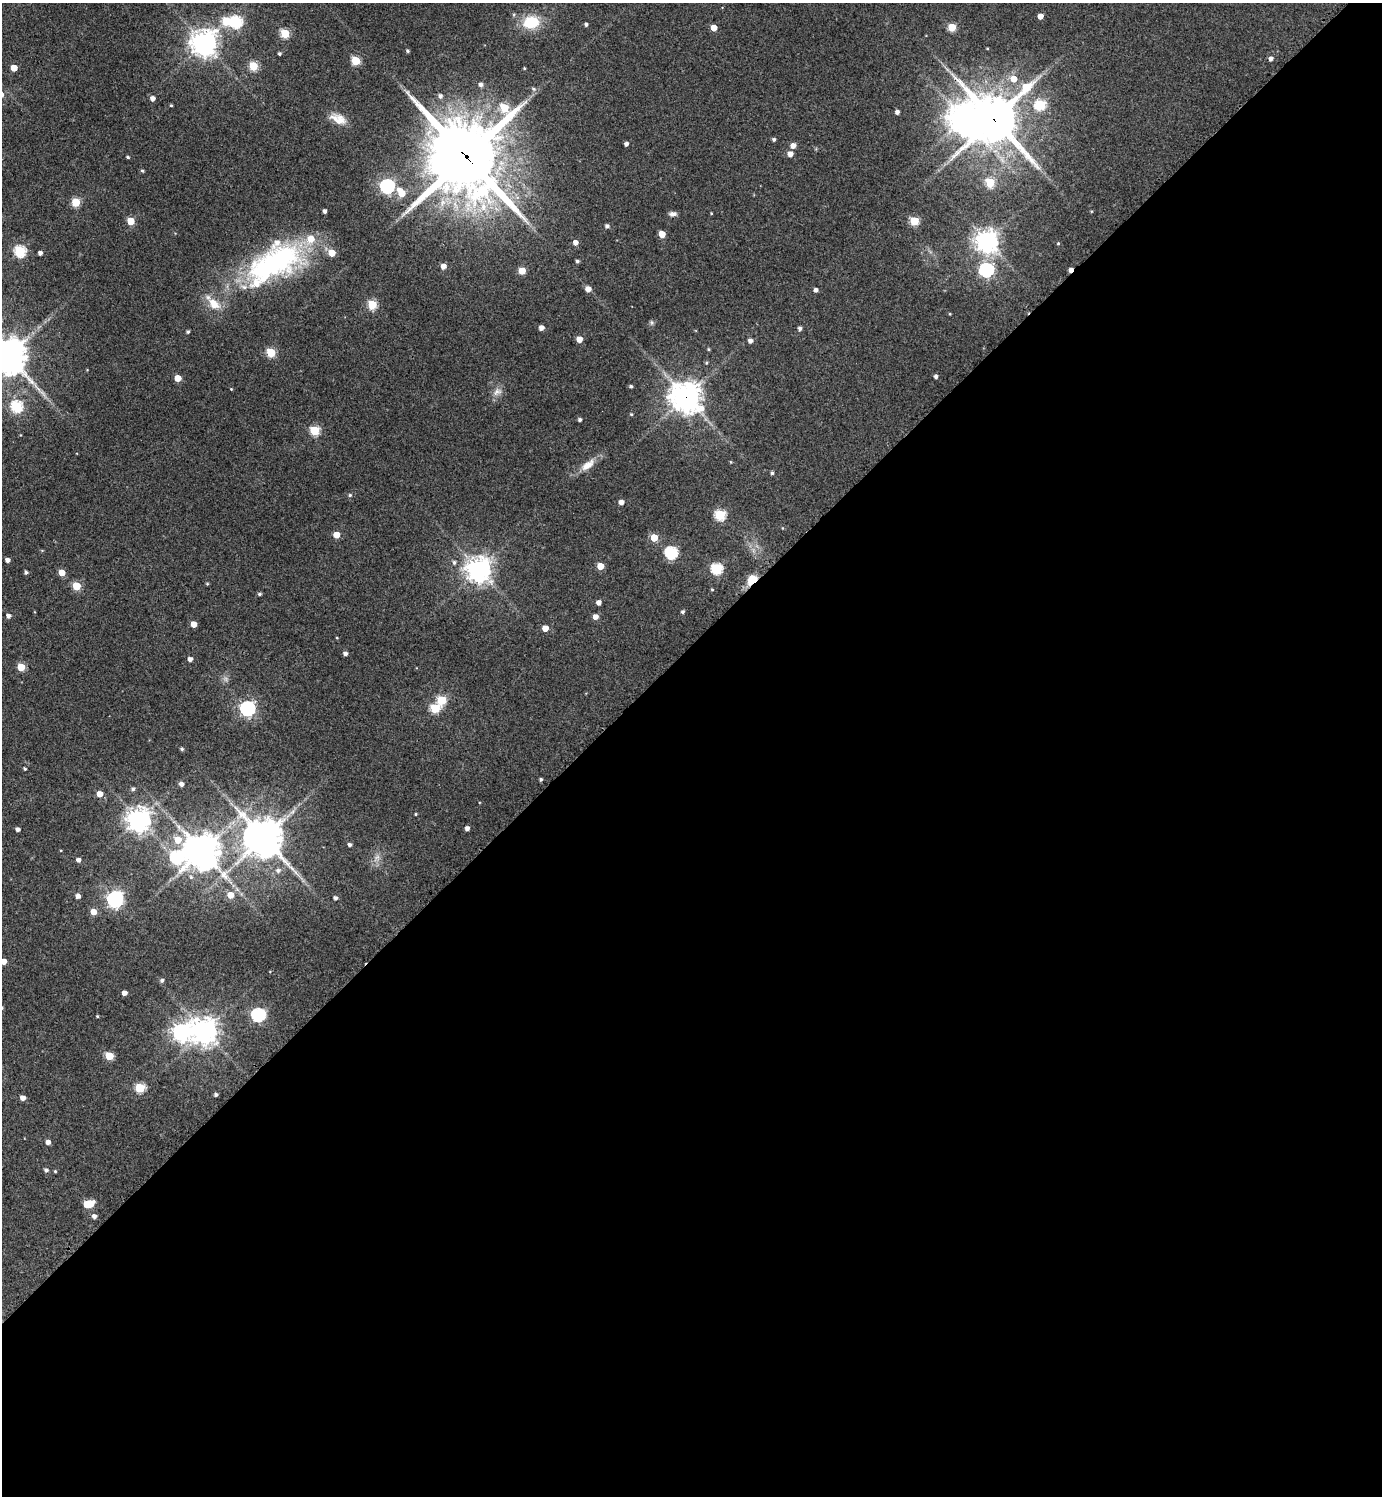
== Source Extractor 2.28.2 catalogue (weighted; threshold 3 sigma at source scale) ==
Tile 15 of 4 x 4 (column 3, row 4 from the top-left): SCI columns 3066-4445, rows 7-1500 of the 5989 x 5991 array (HDU 1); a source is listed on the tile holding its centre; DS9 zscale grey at full resolution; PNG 1384 x 1498 px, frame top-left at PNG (2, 3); no overlay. Shown black and unused: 57% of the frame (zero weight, under 3 of 4 exposures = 1% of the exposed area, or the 3 px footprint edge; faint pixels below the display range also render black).
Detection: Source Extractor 2.28.2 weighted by HDU 2 'WHT'; one run over the whole footprint, this tile lists its part. Background 0.0624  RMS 0.0053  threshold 0.024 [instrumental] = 3 sigma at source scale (4.5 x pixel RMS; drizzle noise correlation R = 1.50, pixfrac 1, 0.05/0.05 arcsec/px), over >= 5 px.
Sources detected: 162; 2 too faint to see at this stretch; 1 inside a brighter object's white glare — not listed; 4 inside a brighter listed object's ellipse — not listed separately; the other 155 listed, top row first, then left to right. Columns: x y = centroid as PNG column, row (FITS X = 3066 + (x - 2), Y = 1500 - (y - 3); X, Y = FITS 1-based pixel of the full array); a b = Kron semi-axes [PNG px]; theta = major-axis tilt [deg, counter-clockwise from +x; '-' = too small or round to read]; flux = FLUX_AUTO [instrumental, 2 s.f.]
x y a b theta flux
1040 16 4 4 - 5.1
236 22 6 6 - 64
531 22 15 12 10 21
586 24 4 4 - 1.3
952 27 5 5 - 19
714 28 4 4 - 7
285 33 5 5 - 28
204 43 8 8 - 660
408 51 4 4 - 0.89
280 54 4 3 - 0.99
1271 58 5 5 - 2.2
355 61 5 5 - 26
253 66 5 5 - 28
14 68 5 4 - 8.8
524 68 3 3 - 0.5
1014 79 7 6 - 6.9
481 85 5 5 - 1.8
534 89 7 5 -17 1.3
440 96 5 5 - 1.8
152 98 5 4 - 3
171 105 3 3 - 0.56
1040 105 6 5 - 42
897 112 4 4 - 2
964 118 13 10 89 660
338 119 22 11 -24 7.4
994 119 19 17 55 2400
774 139 4 4 - 1.1
626 144 4 4 - 1.9
793 145 5 5 - 3.8
790 154 5 4 - 4.2
466 156 28 26 82 5000
128 157 4 3 - 0.87
142 171 5 4 - 0.75
990 183 5 5 - 26
387 186 6 6 - 130
401 193 10 6 -54 10
76 202 5 5 - 24
325 211 4 3 - 1.7
1091 211 4 3 - 0.44
711 213 3 3 - 0.43
673 214 9 6 2 2.1
131 221 5 5 - 15
914 221 5 5 - 25
607 226 5 4 - 1.5
662 234 5 5 - 10
987 241 8 7 - 480
575 242 5 5 - 3.4
1058 243 5 4 - 0.6
20 251 6 5 - 58
40 253 4 4 - 2.2
577 261 4 4 - 1.1
274 263 78 35 30 120
443 266 4 4 - 4.4
986 270 7 6 - 110
1071 270 4 3 - 3.7
522 271 5 5 - 13
588 289 5 5 - 4.4
816 290 4 4 - 2.1
372 305 5 5 - 29
950 314 4 3 - 0.43
652 322 7 6 - 1.1
541 328 4 4 - 3.2
800 328 4 4 - 1.7
188 332 4 3 - 1
579 339 4 4 - 7.3
750 341 5 4 - 2.4
709 349 4 4 - 0.62
271 352 5 5 - 29
8 356 12 11 - 1300
706 363 5 4 - 0.76
936 376 4 4 - 1.6
178 378 5 4 - 8.4
631 386 4 4 - 1.1
497 392 14 9 27 3.5
686 397 11 10 - 730
16 406 6 6 - 55
631 414 4 4 - 0.6
580 420 4 4 - 1.2
314 431 5 5 - 32
20 435 4 3 - 0.39
731 462 4 3 - 0.45
588 465 22 10 37 7.1
772 473 4 4 - 1.1
350 495 5 4 - 0.86
621 502 4 4 - 3.4
720 515 6 5 - 45
782 528 5 3 - 0.42
336 535 5 4 - 8.3
654 538 5 5 - 13
42 550 5 3 - 0.48
671 553 6 6 - 69
7 560 4 4 - 2.4
454 562 5 5 - 1.3
600 566 5 5 - 10
717 569 6 5 - 57
479 570 8 8 - 610
26 572 5 4 - 1.2
62 573 5 4 - 7.9
752 579 11 8 44 8.8
207 584 4 4 - 0.55
76 586 5 5 - 23
712 589 4 3 - 0.58
259 594 5 4 - 0.92
598 602 4 4 - 2.8
683 612 4 4 - 1.1
8 616 5 4 - 2.2
595 617 5 5 - 3.8
193 624 5 4 - 6.6
545 628 4 4 - 7.2
337 638 4 2 - 0.4
345 653 4 4 - 1.9
190 659 4 4 - 2.7
21 667 5 5 - 16
442 700 5 5 - 29
247 708 6 6 - 160
435 708 5 5 - 29
182 749 4 4 - 0.87
25 769 4 3 - 0.81
541 779 3 3 - 0.95
181 784 5 4 - 2.2
133 789 5 4 - 1.3
99 794 5 4 - 6.5
416 814 3 3 - 0.59
139 820 8 7 - 540
467 828 4 4 - 2.3
18 829 4 4 - 1.9
263 838 13 12 - 1400
178 840 7 6 - 8
349 845 4 4 - 1.6
202 851 12 11 - 1100
177 857 9 7 -61 62
78 860 4 4 - 2.3
278 870 8 7 - 2.3
230 895 5 5 - 7.5
78 896 4 4 - 3
335 898 4 4 - 1.8
115 899 7 6 - 180
93 912 5 5 - 6.1
4 961 4 4 - 5.2
162 980 5 4 - 1.3
124 993 4 4 - 3.4
2 1008 4 3 - 0.64
258 1015 7 6 - 100
97 1016 3 3 - 0.56
204 1031 8 8 - 610
181 1032 8 7 - 250
109 1056 5 5 - 18
140 1088 5 5 - 32
216 1095 4 3 - 1.3
23 1098 4 4 - 3.6
48 1142 4 4 - 2.8
46 1170 5 5 - 1.5
55 1171 4 4 - 0.67
89 1204 8 5 11 19
94 1216 5 5 - 2.3
Overlapping masked pixels (flux is a lower limit): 7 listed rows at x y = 964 118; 994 119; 466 156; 274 263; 1071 270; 686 397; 752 579
Isophote crosses this tile's border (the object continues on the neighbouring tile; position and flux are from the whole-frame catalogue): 3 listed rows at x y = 8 356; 4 961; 2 1008